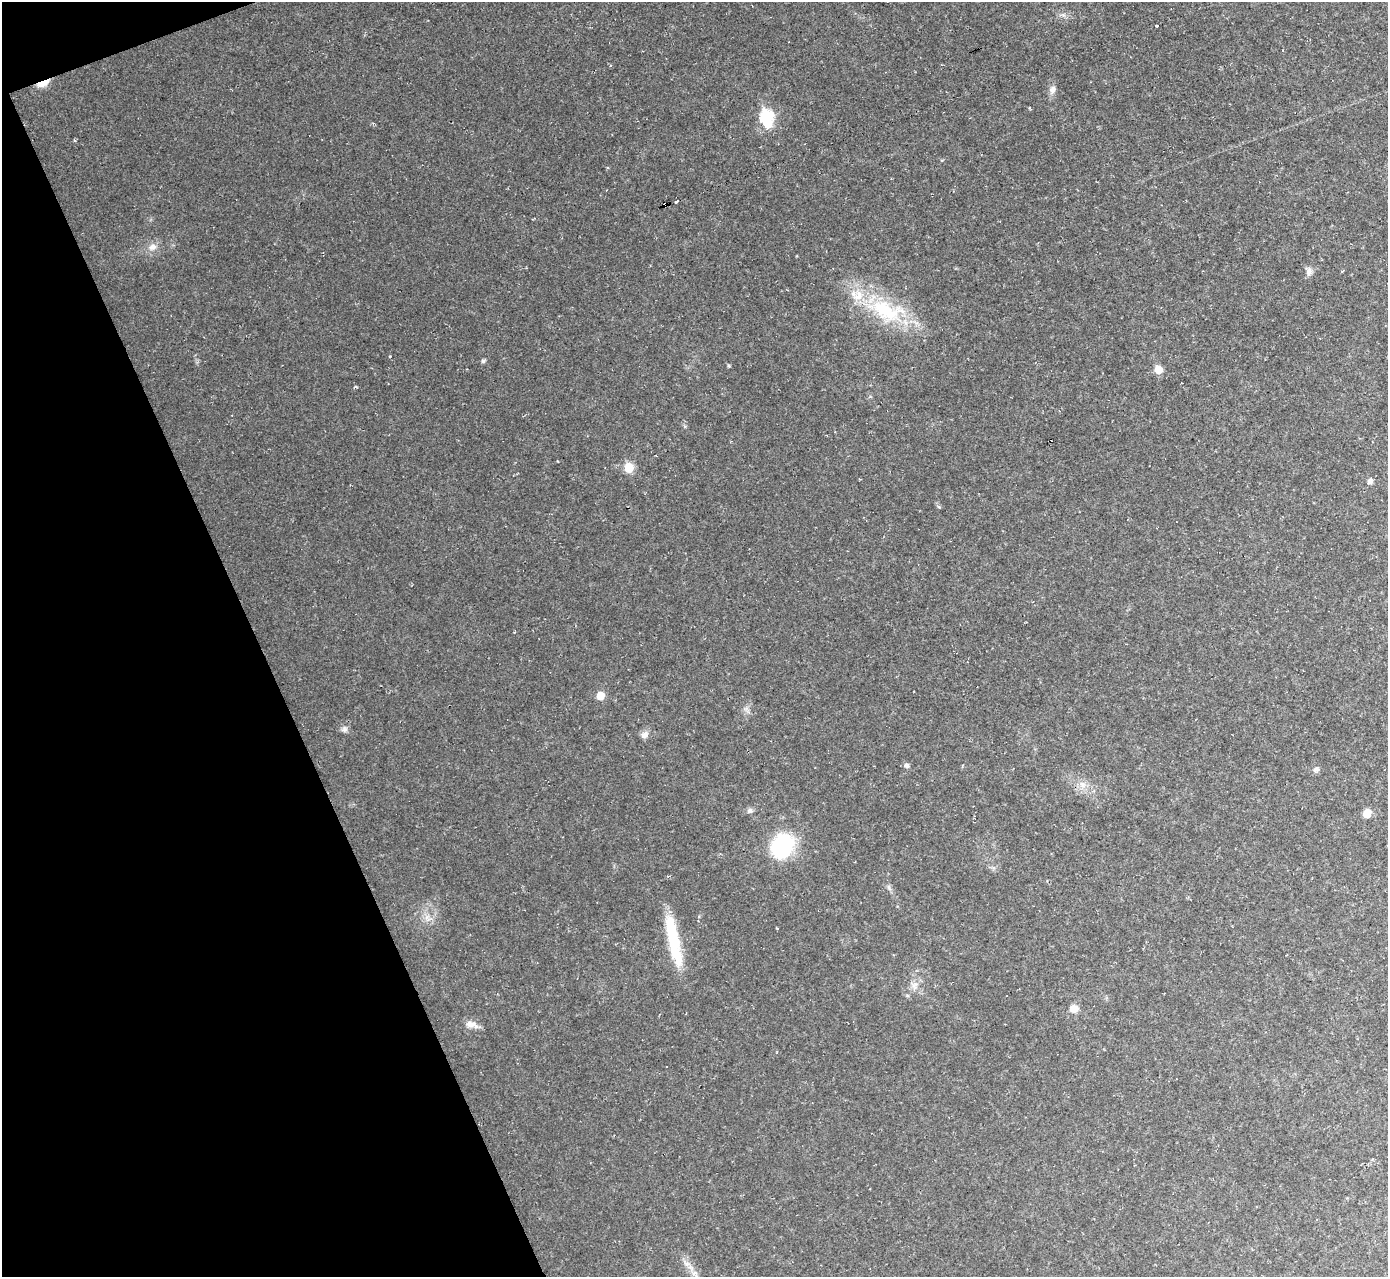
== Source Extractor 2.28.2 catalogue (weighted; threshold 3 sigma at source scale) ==
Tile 5 of 4 x 4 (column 1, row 2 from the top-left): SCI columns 1-1386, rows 2701-3975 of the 5545 x 5530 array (HDU 1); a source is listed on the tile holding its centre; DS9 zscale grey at full resolution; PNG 1390 x 1279 px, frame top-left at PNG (2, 2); no overlay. Shown black and unused: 19% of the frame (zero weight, under 2 of 3 exposures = <1% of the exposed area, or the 3 px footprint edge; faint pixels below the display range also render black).
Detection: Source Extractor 2.28.2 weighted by HDU 2 'WHT'; one run over the whole footprint, this tile lists its part. Background 0.0366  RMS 0.0071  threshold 0.0319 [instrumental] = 3 sigma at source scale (4.5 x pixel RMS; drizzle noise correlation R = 1.50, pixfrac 1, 0.05/0.05 arcsec/px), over >= 5 px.
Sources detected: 31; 2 inside a brighter object's white glare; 1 cosmic-ray / hot-pixel residue — not listed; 1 inside a brighter listed object's ellipse — not listed separately; the other 27 listed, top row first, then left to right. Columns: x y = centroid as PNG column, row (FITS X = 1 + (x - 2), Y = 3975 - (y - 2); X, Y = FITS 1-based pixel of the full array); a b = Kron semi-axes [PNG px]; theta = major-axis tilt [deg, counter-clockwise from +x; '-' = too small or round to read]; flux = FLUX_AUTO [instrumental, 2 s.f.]
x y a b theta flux
1157 26 3 3 - 1.8
43 83 17 7 23 7.4
1053 89 9 8 - 3.6
767 116 7 7 - 50
676 201 4 3 - 3.2
152 247 12 10 17 5
1309 271 11 8 84 3.3
886 310 51 26 -22 57
483 361 6 6 - 1.1
729 366 4 4 - 0.92
1158 369 8 7 - 8
629 468 6 6 - 21
1370 481 6 5 - 2.9
600 696 6 6 - 11
344 729 9 7 -80 2.3
645 735 10 8 35 3.5
906 765 7 6 - 2.1
1316 769 7 5 1 2.1
1082 785 11 7 -40 4.6
750 811 8 7 - 2
1367 813 7 7 - 8
783 846 21 18 68 61
672 933 60 12 -79 38
915 985 13 8 68 4.9
1074 1008 8 8 - 6.7
471 1024 17 8 -17 5.5
694 1273 8 6 45 2.4
Overlapping masked pixels (flux is a lower limit): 1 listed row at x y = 43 83
Unlisted compact peaks at least as high as the median listed source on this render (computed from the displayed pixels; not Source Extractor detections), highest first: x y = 390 356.